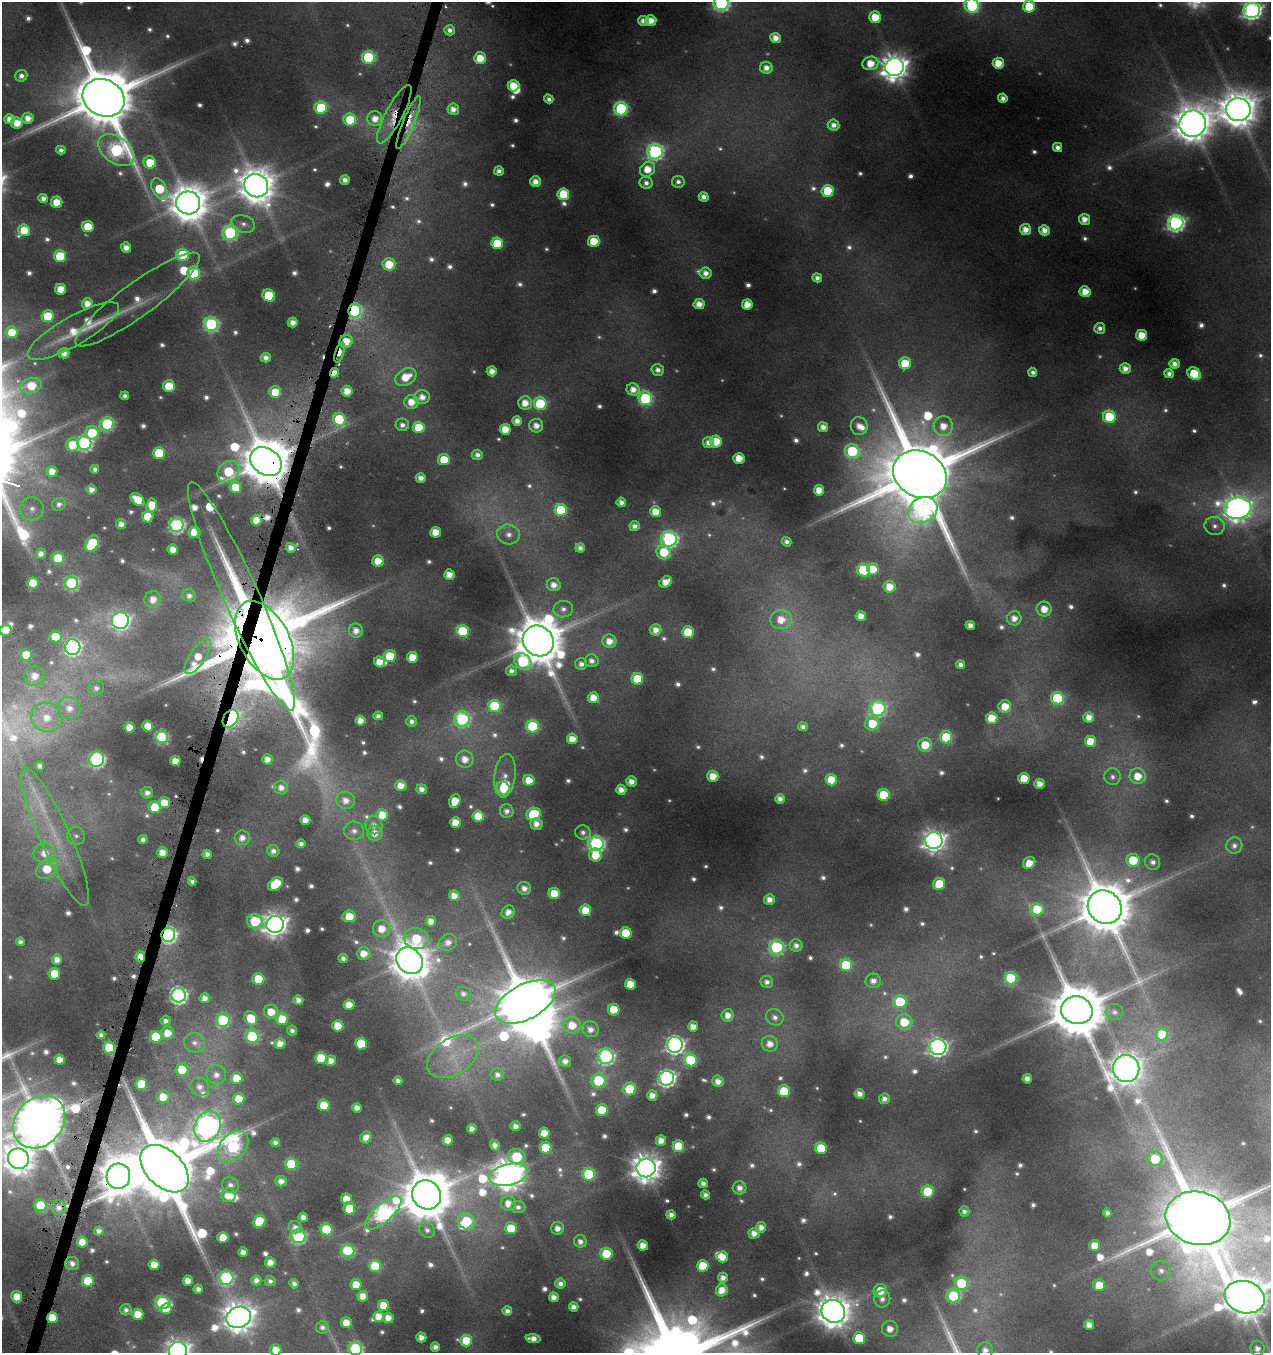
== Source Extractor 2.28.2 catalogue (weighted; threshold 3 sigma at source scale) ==
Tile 7 of 4 x 4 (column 3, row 2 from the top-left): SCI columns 2762-4030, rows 2725-4075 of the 5617 x 5427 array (HDU 1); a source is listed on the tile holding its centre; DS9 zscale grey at full resolution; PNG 1273 x 1355 px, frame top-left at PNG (2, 2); each listed source drawn as its Kron ellipse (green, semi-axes under 4 px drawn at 4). Shown black and unused: <1% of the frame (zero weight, under 4 of 8 exposures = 2% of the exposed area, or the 3 px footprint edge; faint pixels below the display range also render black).
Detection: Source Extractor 2.28.2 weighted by HDU 2 'WHT'; one run over the whole footprint, this tile lists its part. Background 0.0868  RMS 0.0096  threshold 0.0393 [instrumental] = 3 sigma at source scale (4.09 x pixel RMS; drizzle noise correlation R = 1.36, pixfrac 0.8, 0.0396/0.0396 arcsec/px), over >= 5 px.
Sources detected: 765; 53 too faint to see at this stretch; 5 inside a brighter object's white glare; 4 cosmic-ray / hot-pixel residue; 1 long thin detection or spike segment (spike, bleed or trail) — neither listed nor drawn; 12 inside a brighter listed object's ellipse — not listed separately; of the other 690, all 500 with FLUX_AUTO >= 4.9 (the completeness limit of this list) listed and drawn (190 fainter detections not listed), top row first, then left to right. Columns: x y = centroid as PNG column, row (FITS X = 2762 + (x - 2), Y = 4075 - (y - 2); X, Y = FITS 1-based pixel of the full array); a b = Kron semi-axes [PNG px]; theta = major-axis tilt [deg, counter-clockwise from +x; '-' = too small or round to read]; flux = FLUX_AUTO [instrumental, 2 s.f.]
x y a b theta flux
721 3 7 7 - 320
972 6 7 7 - 140
1029 6 6 6 - 44
1252 11 8 7 - 510
875 17 6 5 - 26
643 21 5 5 - 8.8
651 21 5 5 - 14
450 30 5 5 - 6.2
776 38 5 5 - 11
368 57 6 6 - 110
480 58 6 6 - 22
870 63 8 6 15 19
998 63 5 5 - 21
894 67 9 9 - 1400
766 68 6 6 - 9.7
21 76 6 6 - 5.5
513 86 6 5 - 24
104 98 22 18 -27 13000
1003 98 5 4 - 6.5
549 99 5 4 - 5
321 108 6 6 - 88
453 109 6 5 - 9.5
621 109 6 6 - 150
1238 110 12 11 - 2900
394 114 33 8 62 23
28 118 5 5 - 12
9 119 5 5 - 11
375 119 7 7 - 13
350 120 6 6 - 50
17 123 6 5 - 17
409 123 28 6 68 18
1192 124 13 13 - 3000
833 125 6 5 - 8
1057 147 4 4 - 6.8
61 150 5 4 - 4.9
116 150 20 13 -36 210
655 152 8 7 - 300
150 162 6 6 - 29
647 169 8 7 - 20
499 171 5 4 - 6.4
345 180 5 4 - 7.9
535 182 5 5 - 12
678 182 6 6 - 5.5
646 183 6 6 - 6.3
256 186 12 11 - 2700
159 189 11 7 -63 51
828 191 6 6 - 51
563 194 6 6 - 43
704 197 5 4 - 7.6
43 198 5 4 - 6.7
57 202 6 5 - 23
188 203 12 11 - 3200
1084 219 5 5 - 12
1176 223 8 7 - 410
243 224 12 8 -19 6.8
88 227 6 5 - 33
1025 229 5 5 - 13
24 230 6 6 - 30
1044 230 5 5 - 11
230 233 7 7 - 170
594 241 6 5 - 28
497 243 6 5 - 46
126 248 5 5 - 11
182 255 6 6 - 63
60 256 6 6 - 57
389 264 6 6 - 29
194 273 6 6 - 66
706 273 6 5 - 9.1
817 278 5 4 - 6.7
61 289 5 5 - 24
1085 292 5 5 - 18
269 295 6 6 - 55
137 300 76 17 36 30
87 303 5 5 - 13
699 304 5 5 - 12
747 304 5 5 - 16
355 311 7 6 - 160
48 316 6 6 - 49
293 322 5 5 - 11
211 324 7 7 - 190
1100 328 5 5 - 6
73 331 52 14 30 39
12 332 6 6 - 22
1142 335 5 5 - 23
346 341 6 6 - 20
340 352 10 4 72 14
64 353 5 5 - 10
266 358 5 4 - 7.6
905 363 6 6 - 33
1175 364 5 5 - 9
1125 369 5 5 - 9.9
658 370 6 6 - 7.2
492 371 5 5 - 11
1033 372 5 4 - 5
334 373 5 4 - 15
1194 373 7 5 -38 42
1169 374 5 4 - 6
406 377 11 8 28 24
31 386 11 7 12 28
169 386 6 6 - 44
633 389 6 6 - 12
347 391 5 5 - 15
275 392 6 6 - 26
125 396 4 4 - 5.2
422 397 7 7 - 11
645 398 7 6 - 140
411 402 7 7 - 17
525 403 7 6 - 15
540 404 6 6 - 83
1109 417 6 6 - 57
339 419 6 6 - 71
517 421 5 4 - 9.1
107 424 7 6 - 140
402 425 6 6 - 6.5
536 426 7 6 - 11
859 426 9 8 - 11
943 426 10 9 - 16
419 427 6 5 - 31
823 427 5 5 - 9.6
505 429 5 5 - 19
92 433 7 6 - 46
716 442 6 6 - 32
84 443 7 7 - 240
708 443 5 5 - 8.9
72 445 7 6 - 30
852 451 8 6 -24 88
159 453 6 6 - 54
477 455 5 5 - 6.3
739 458 5 5 - 19
444 460 6 5 - 29
266 462 17 13 -35 6500
95 469 4 4 - 5.2
52 471 5 5 - 12
228 472 12 9 44 58
920 474 28 23 -28 18000
421 478 5 5 - 8.5
235 487 6 6 - 37
91 490 5 5 - 8.5
819 490 5 5 - 15
137 500 8 5 -40 25
621 502 5 5 - 7.4
59 504 7 6 - 5.8
152 505 6 5 - 24
1238 508 14 10 4 1200
32 509 12 11 - 11
561 510 6 6 - 69
923 510 15 12 30 300
656 512 5 5 - 20
148 517 6 5 - 34
256 520 5 5 - 19
121 524 5 5 - 10
176 525 7 7 - 270
634 526 5 5 - 7
1215 526 10 9 - 7.4
195 532 6 6 - 50
436 532 5 5 - 17
508 534 11 10 - 10
669 539 8 7 - 280
787 542 5 4 - 4.9
92 544 9 6 58 78
291 548 5 5 - 9
580 548 4 4 - 6.7
173 549 5 5 - 14
664 552 7 7 - 34
41 554 5 5 - 7.8
58 558 6 6 - 47
378 561 6 5 - 19
873 569 6 5 - 22
864 570 6 6 - 97
449 575 5 5 - 13
666 582 7 5 36 15
33 583 5 5 - 38
71 583 6 6 - 160
554 585 7 6 - 10
889 587 6 6 - 16
189 596 7 6 - 6.1
241 596 125 17 -66 1100
153 599 8 8 - 12
563 609 10 8 4 6.5
1044 609 7 7 - 16
861 616 5 5 - 12
1014 618 7 7 - 10
120 620 8 8 - 440
781 620 11 9 4 19
970 625 5 4 - 8.7
6 630 6 5 - 22
656 630 6 5 - 11
356 631 7 7 - 10
463 631 6 6 - 93
688 632 6 6 - 38
55 637 6 5 - 36
265 640 42 24 -62 22000
538 641 16 14 -42 5800
609 641 7 6 - 13
73 647 8 7 - 320
26 655 6 5 - 30
198 656 21 8 57 25
390 656 6 6 - 46
413 657 5 5 - 25
523 661 9 7 -37 87
592 661 7 6 - 6.9
379 662 6 5 - 15
581 664 6 6 - 6.3
960 664 4 4 - 5.9
511 671 5 5 - 6.1
34 676 10 10 - 14
637 679 6 6 - 52
96 688 8 7 - 5.7
593 698 5 5 - 18
1057 698 6 6 - 82
494 706 6 6 - 82
1005 706 6 6 - 21
69 708 11 11 - 13
878 708 8 8 - 200
378 716 5 4 - 5
46 717 16 14 -36 25
1089 717 5 5 - 11
992 718 6 5 - 27
230 719 10 7 55 280
462 719 8 7 - 180
360 721 5 5 - 11
412 721 5 5 - 5.8
872 723 7 7 - 32
148 726 5 5 - 23
533 726 6 6 - 91
803 727 5 4 - 5.3
129 728 5 5 - 20
162 737 6 6 - 140
946 737 6 6 - 62
572 739 5 5 - 16
1090 741 5 5 - 32
925 745 7 6 - 29
97 759 8 7 - 260
267 759 5 5 - 10
465 759 8 8 - 14
175 761 5 5 - 14
40 766 5 4 - 6
505 776 22 10 83 12
713 776 5 5 - 17
1138 776 8 7 - 18
1112 777 8 8 - 5.4
1024 779 5 5 - 36
529 780 5 5 - 20
831 780 6 5 - 27
631 781 5 5 - 10
1040 784 5 5 - 11
401 785 6 5 - 14
281 788 7 6 - 8.6
504 788 7 6 - 26
422 789 5 5 - 8.2
621 790 5 5 - 11
147 793 6 5 - 7.1
884 795 6 6 - 59
780 799 5 5 - 8.2
346 800 9 8 - 12
455 801 7 5 66 21
164 803 6 5 - 20
155 807 6 6 - 35
507 811 7 6 - 6.3
534 814 7 6 - 68
382 815 6 5 - 25
478 816 6 5 - 28
305 820 5 5 - 12
455 822 5 5 - 18
536 824 6 6 - 9.1
374 825 9 8 - 7.7
354 831 10 9 - 7.2
583 832 7 7 - 5.4
375 833 7 7 - 12
76 836 9 9 - 4.9
55 837 76 15 -66 68
242 838 7 7 - 10
143 840 5 4 - 6
934 841 9 8 - 850
301 844 5 4 - 5.1
596 844 7 7 - 290
1234 846 8 8 - 6.3
273 851 6 5 - 6.7
162 852 5 5 - 14
44 853 11 10 - 16
207 854 5 4 - 7.1
595 855 6 6 - 25
1133 860 6 6 - 42
1153 862 8 7 - 6.6
1029 863 6 5 - 15
47 868 12 8 43 29
192 881 4 4 - 5
275 884 8 6 35 51
939 884 6 6 - 36
524 888 7 6 - 8.6
554 893 6 5 - 34
454 896 5 5 - 12
769 900 5 5 - 10
1105 907 17 16 - 6900
1037 909 6 6 - 37
585 910 6 5 - 23
508 912 7 6 - 9
349 916 6 6 - 29
255 921 8 7 - 65
431 921 5 5 - 10
275 924 9 8 - 980
382 929 9 8 - 17
626 933 6 5 - 41
168 935 7 6 - 310
416 939 13 10 -14 44
20 942 4 4 - 5.2
448 942 9 8 - 8.4
796 945 6 6 - 7.2
776 947 7 7 - 140
364 954 7 6 - 16
140 956 5 5 - 12
343 958 5 4 - 5.7
57 959 5 5 - 11
409 961 14 12 -45 3000
846 965 6 6 - 62
54 974 6 5 - 30
1011 978 6 6 - 93
258 979 6 6 - 38
873 981 7 7 - 8.3
767 982 6 6 - 6.2
630 984 5 5 - 21
463 994 7 7 - 5.6
178 995 7 7 - 360
205 998 5 5 - 9.3
298 1000 5 5 - 8.3
525 1002 33 17 27 7800
900 1002 6 6 - 60
349 1005 5 5 - 15
614 1010 6 6 - 36
1077 1010 16 14 -13 7800
271 1012 7 7 - 20
1114 1012 9 8 - 5.6
728 1015 6 6 - 11
775 1017 9 8 - 6.8
251 1018 7 6 - 34
282 1019 6 6 - 37
223 1020 7 6 - 89
165 1021 5 5 - 5.9
904 1022 8 7 - 33
572 1025 9 8 - 21
338 1026 5 5 - 25
693 1027 5 5 - 11
590 1029 8 7 - 9
292 1031 5 5 - 5.3
168 1033 6 6 - 17
1162 1034 6 6 - 52
101 1035 4 4 - 5.6
252 1036 6 6 - 110
156 1037 6 6 - 65
194 1043 10 9 - 8.2
280 1043 5 5 - 12
361 1043 6 6 - 55
770 1044 8 7 - 11
675 1045 8 8 - 460
938 1047 8 8 - 510
109 1048 6 6 - 72
453 1057 28 18 33 39
606 1057 7 7 - 290
321 1058 6 6 - 47
59 1060 5 5 - 14
690 1060 7 6 - 79
331 1061 5 5 - 11
565 1061 6 5 - 8.5
1126 1069 13 13 - 2000
182 1070 6 6 - 30
216 1075 10 9 - 9.1
497 1075 6 6 - 6.3
237 1078 6 6 - 28
666 1078 7 7 - 420
1027 1079 5 5 - 9.1
599 1080 7 7 - 79
398 1081 4 4 - 6.3
718 1081 6 5 - 10
141 1084 6 5 - 51
200 1087 10 9 - 9.7
630 1089 6 6 - 61
784 1091 6 6 - 50
860 1094 5 5 - 8.4
652 1095 5 5 - 11
163 1097 6 6 - 20
239 1099 6 5 - 23
884 1099 5 5 - 6.8
324 1105 6 5 - 38
357 1108 5 5 - 8.8
602 1110 6 6 - 41
39 1122 29 23 46 5900
208 1126 16 12 64 1000
516 1126 5 4 - 8.3
472 1129 5 5 - 8.8
544 1133 5 5 - 22
366 1138 6 5 - 10
448 1140 5 5 - 14
661 1140 5 5 - 12
275 1142 4 4 - 6
495 1145 5 5 - 7.4
233 1146 18 12 45 200
678 1146 6 5 - 41
546 1148 6 6 - 44
821 1148 6 6 - 55
517 1157 9 7 -20 58
18 1159 11 10 - 1600
1155 1159 7 7 - 35
291 1164 6 6 - 69
646 1168 9 9 - 1600
164 1169 28 18 -44 16000
589 1174 6 6 - 84
509 1175 19 10 14 1900
118 1176 13 11 86 2800
281 1181 5 5 - 8.7
703 1183 5 4 - 6.4
230 1185 8 8 - 7.2
740 1188 7 6 - 8.6
928 1191 6 6 - 52
229 1195 7 7 - 17
427 1195 15 14 - 5400
705 1195 4 4 - 6
346 1199 5 5 - 17
508 1203 7 7 - 15
40 1205 6 6 - 56
518 1207 7 6 - 6
59 1208 7 7 - 7.9
349 1209 6 6 - 44
964 1211 5 5 - 5.4
383 1213 23 9 42 360
1107 1213 5 4 - 5.5
671 1215 5 4 - 7
303 1217 5 4 - 8.6
1198 1218 33 26 -15 13000
259 1221 6 6 - 46
467 1221 9 7 -37 52
295 1227 7 6 - 5.9
761 1227 5 5 - 9.4
511 1228 6 6 - 36
557 1228 6 6 - 9.1
326 1229 6 6 - 72
427 1230 8 7 - 5.5
99 1231 5 4 - 6.6
754 1233 5 5 - 9.7
298 1236 7 7 - 200
223 1237 5 5 - 22
580 1241 6 6 - 6.8
82 1242 5 5 - 15
643 1245 5 5 - 14
1095 1246 5 5 - 19
348 1251 6 6 - 110
243 1252 5 4 - 9
606 1254 6 6 - 34
723 1257 5 5 - 17
72 1263 7 6 - 7.4
270 1263 5 5 - 12
154 1265 5 5 - 20
375 1266 6 6 - 44
703 1266 6 6 - 39
1161 1271 10 10 - 9.4
226 1278 7 7 - 160
723 1278 5 5 - 8.1
256 1280 5 5 - 7.7
88 1281 6 6 - 53
188 1281 5 5 - 12
270 1281 5 5 - 4.9
560 1283 5 5 - 5.8
961 1283 6 6 - 75
294 1284 5 4 - 6.1
356 1285 5 5 - 21
1099 1285 6 6 - 27
198 1289 4 4 - 6.8
722 1290 6 6 - 14
880 1291 7 6 - 24
363 1296 5 5 - 13
953 1296 6 6 - 110
17 1297 5 5 - 21
554 1297 5 5 - 8.8
1245 1297 20 16 -16 4100
882 1299 8 8 - 7.8
162 1303 7 6 - 140
384 1306 5 5 - 26
574 1307 5 4 - 7
166 1309 6 5 - 17
126 1310 5 5 - 5.2
507 1311 5 4 - 5.8
833 1311 12 11 - 2300
138 1314 5 5 - 21
379 1316 5 5 - 15
239 1317 13 10 20 1800
52 1318 5 5 - 28
388 1318 5 5 - 12
346 1323 5 5 - 18
1089 1325 5 5 - 10
322 1327 6 6 - 5.3
890 1329 8 8 - 13
421 1337 5 5 - 9.9
859 1338 6 6 - 62
533 1339 7 4 -5 9
466 1340 6 6 - 31
435 1347 4 4 - 6.6
1257 1348 7 7 - 6.7
355 1349 6 6 - 180
276 1350 5 5 - 20
985 1350 7 7 - 7.3
178 1351 9 9 - 1000
Overlapping masked pixels (flux is a lower limit): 19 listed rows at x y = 394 114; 409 123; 355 311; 346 341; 340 352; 334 373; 347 391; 266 462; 256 520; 241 596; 265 640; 230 719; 168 935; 140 956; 109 1048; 39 1122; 164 1169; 118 1176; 52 1318
Isophote crosses this tile's border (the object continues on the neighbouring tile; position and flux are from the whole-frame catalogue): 12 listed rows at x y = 721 3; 972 6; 1252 11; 6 630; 39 1122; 18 1159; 1198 1218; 1245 1297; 355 1349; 276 1350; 985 1350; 178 1351